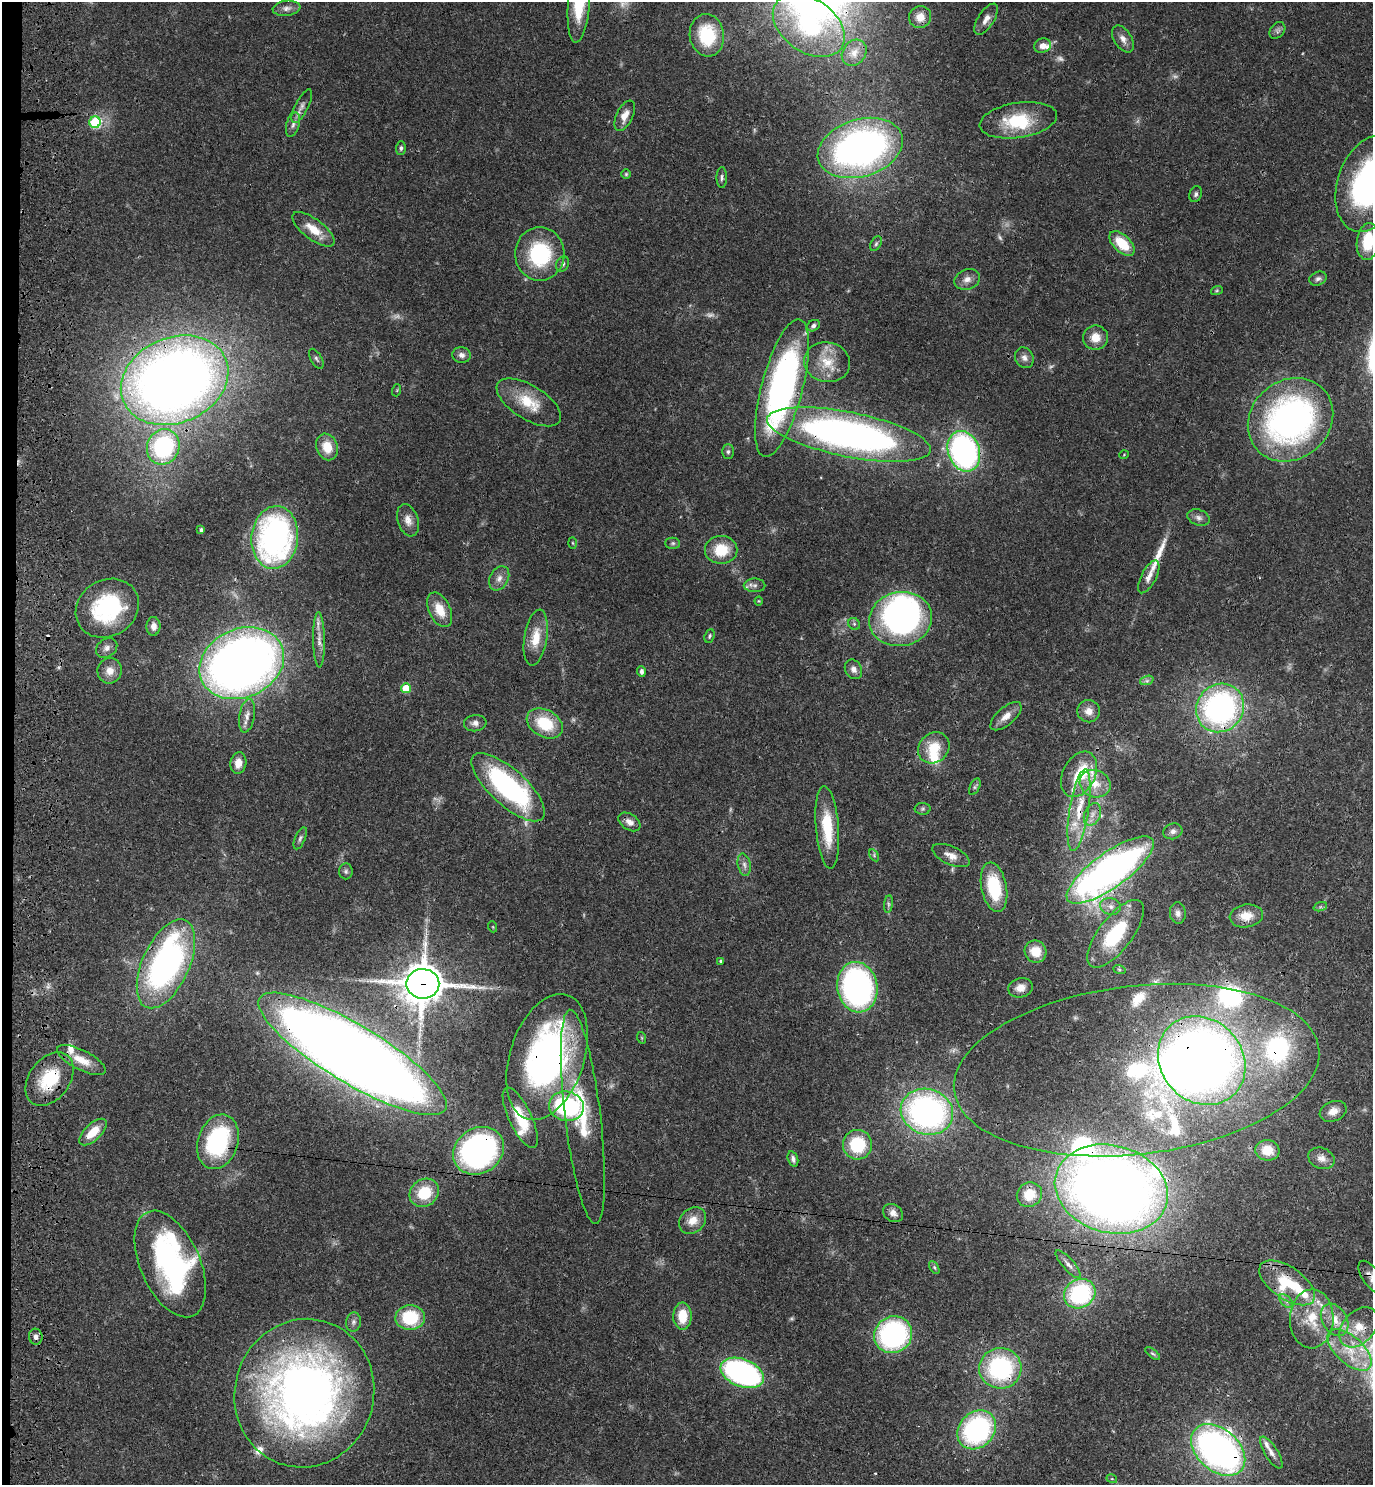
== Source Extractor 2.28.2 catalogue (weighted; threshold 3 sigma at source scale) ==
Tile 4 of 3 x 3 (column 1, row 2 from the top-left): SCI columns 268-1638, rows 1503-2985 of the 4601 x 4479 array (HDU 1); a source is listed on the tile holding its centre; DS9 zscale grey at full resolution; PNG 1375 x 1487 px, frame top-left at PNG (2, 2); each listed source drawn as its Kron ellipse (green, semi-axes under 4 px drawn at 4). Shown black and unused: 1% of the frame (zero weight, under 3 of 4 exposures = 6% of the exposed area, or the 3 px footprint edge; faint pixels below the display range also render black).
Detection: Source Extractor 2.28.2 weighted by HDU 2 'WHT'; one run over the whole footprint, this tile lists its part. Background 0.0595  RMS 0.0031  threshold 0.014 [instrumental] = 3 sigma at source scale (4.5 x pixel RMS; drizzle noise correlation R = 1.50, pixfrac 1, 0.05/0.05 arcsec/px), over >= 5 px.
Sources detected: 198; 9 too faint to see at this stretch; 6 inside a brighter object's white glare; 1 cosmic-ray / hot-pixel residue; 1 long thin detection or spike segment (spike, bleed or trail) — neither listed nor drawn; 21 inside a brighter listed object's ellipse — not listed separately; the other 160 listed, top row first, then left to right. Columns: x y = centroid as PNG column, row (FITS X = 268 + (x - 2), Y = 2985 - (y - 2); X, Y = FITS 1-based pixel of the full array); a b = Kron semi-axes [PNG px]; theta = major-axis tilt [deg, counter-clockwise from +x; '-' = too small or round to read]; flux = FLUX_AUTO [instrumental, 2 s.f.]
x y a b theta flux
579 2 40 11 85 16
286 8 14 7 7 1.7
920 17 11 11 - 3.4
986 19 18 8 57 2.5
809 26 40 26 -35 29
1277 30 9 7 50 0.99
707 35 21 17 -81 16
1123 39 15 8 -58 2.1
1043 46 8 7 - 2
854 53 14 11 53 3.1
302 106 18 6 63 1.9
625 116 16 8 64 3.1
1018 120 39 17 9 16
95 122 6 5 - 26
293 125 12 6 75 1.4
401 148 7 5 89 0.65
860 148 44 28 17 140
626 174 5 5 - 0.43
722 177 10 5 -90 0.89
1370 183 50 32 71 75
1196 194 8 6 69 0.83
313 229 25 10 -37 5.8
1368 241 18 11 84 11
876 244 8 5 63 0.64
1122 244 15 8 -43 9.2
540 254 27 24 -88 25
563 264 8 6 66 0.88
967 279 13 10 20 2.2
1318 279 9 6 23 1
1217 290 6 4 19 0.41
813 326 7 5 30 0.86
1095 338 12 12 - 4
462 355 9 8 - 1.5
1024 358 11 9 -62 1.7
316 359 11 5 -60 0.87
827 362 23 20 -13 8.1
175 380 55 42 23 380
782 388 71 20 75 110
397 390 6 4 72 0.35
529 402 36 17 -32 10
1290 420 45 39 41 100
849 435 83 22 -11 190
163 447 18 16 66 37
327 447 13 10 -69 5.9
964 451 21 15 -70 82
728 452 7 5 90 0.71
1124 455 4 3 - 0.23
1199 518 11 7 -19 1.4
408 520 16 10 -72 2.8
201 530 4 3 - 0.61
275 537 31 23 83 90
573 543 5 3 - 0.34
673 543 7 5 -1 0.64
721 550 16 14 0 9.4
1149 577 18 7 63 2.5
499 578 13 9 62 2.2
755 585 11 7 0 1.2
759 601 4 4 - 0.29
107 608 33 28 32 29
440 610 18 10 -65 6
901 619 32 27 12 88
854 624 6 5 - 0.6
153 626 9 7 87 2.1
709 636 7 5 66 0.53
536 638 28 11 81 6.4
319 640 28 6 -89 2.7
107 648 11 9 36 1.6
242 663 44 34 24 290
853 669 10 8 -60 1.7
110 671 13 12 - 3.2
641 671 5 4 - 0.97
1147 680 7 4 19 0.74
406 688 5 5 - 11
1220 708 25 23 49 81
1089 711 11 11 - 2.8
247 716 17 7 80 2.3
1006 716 19 9 41 3
475 723 11 8 6 1.5
545 723 19 13 -29 12
934 748 17 14 44 7.7
238 763 11 8 80 3
1079 774 24 16 63 9.3
1095 784 16 13 -23 5.6
508 787 47 18 -42 56
975 787 9 5 64 0.68
923 809 8 6 2 0.68
1079 810 41 9 81 9.8
1092 814 12 8 65 2.1
629 822 12 7 -33 2.2
827 828 41 11 -85 13
1173 831 9 7 18 1.3
300 838 12 5 66 0.84
874 855 7 4 -59 0.48
951 856 20 9 -24 3
744 865 11 6 -78 1.4
1110 870 52 17 36 170
346 871 8 7 - 0.77
994 887 25 12 -79 17
888 904 9 4 83 0.7
1111 906 10 8 -13 1.8
1320 907 7 4 18 0.56
1178 913 11 8 -84 1.5
1246 916 16 11 7 4.7
493 927 5 3 - 0.25
1116 934 41 16 52 21
1036 951 11 10 - 5.6
721 961 4 3 - 0.38
166 964 48 23 65 98
1119 969 6 4 -19 0.46
423 984 16 15 - 830
857 987 25 20 -80 83
1020 988 12 9 14 2.6
642 1038 6 3 -71 0.31
352 1054 108 29 -31 760
547 1057 65 37 72 110
81 1060 27 10 -27 5.4
1202 1061 47 41 -48 290
1137 1070 184 84 7 110
49 1079 30 20 53 15
566 1106 17 14 -13 52
1333 1111 14 9 22 2.8
927 1112 26 22 -19 94
583 1117 108 18 -83 26
520 1118 33 11 -65 9.9
93 1132 17 8 43 6
218 1142 28 20 72 36
857 1145 15 14 - 15
1267 1150 12 10 -7 5.1
478 1151 26 22 35 76
1321 1158 14 10 -22 2.5
793 1159 8 5 -72 1.1
1111 1189 57 43 -15 400
424 1193 15 13 36 11
1029 1195 13 11 39 6.7
893 1213 11 8 -35 2
692 1220 15 12 41 3.9
170 1264 57 30 -66 68
1068 1264 18 5 -49 1.7
934 1267 7 4 -59 0.49
1372 1277 19 8 -54 2.7
1287 1283 32 16 -34 13
1080 1294 16 14 31 36
1286 1301 8 5 -45 1
682 1316 14 9 89 7.2
410 1318 15 12 4 17
1312 1319 29 22 89 12
1335 1320 17 12 -58 5.5
353 1322 9 7 80 1.2
1358 1327 23 15 50 7.2
893 1335 19 18 - 57
36 1337 8 6 -82 1.5
1350 1350 27 13 -42 9.4
1153 1354 9 4 -38 0.56
1000 1368 21 20 - 41
742 1373 22 13 -21 72
304 1393 75 69 74 210
977 1430 21 17 45 56
1218 1450 31 21 -41 140
1271 1453 18 6 -58 2.2
1112 1479 5 3 - 0.36
Overlapping masked pixels (flux is a lower limit): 26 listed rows (the first 20) at x y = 302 106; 175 380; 782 388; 849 435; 242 663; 1220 708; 508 787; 1079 810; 1110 870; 166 964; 423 984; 352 1054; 547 1057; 1202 1061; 1137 1070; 49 1079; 927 1112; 218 1142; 478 1151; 1111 1189
Isophote crosses this tile's border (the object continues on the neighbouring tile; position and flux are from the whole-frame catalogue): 4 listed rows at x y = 579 2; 1370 183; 1368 241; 1372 1277